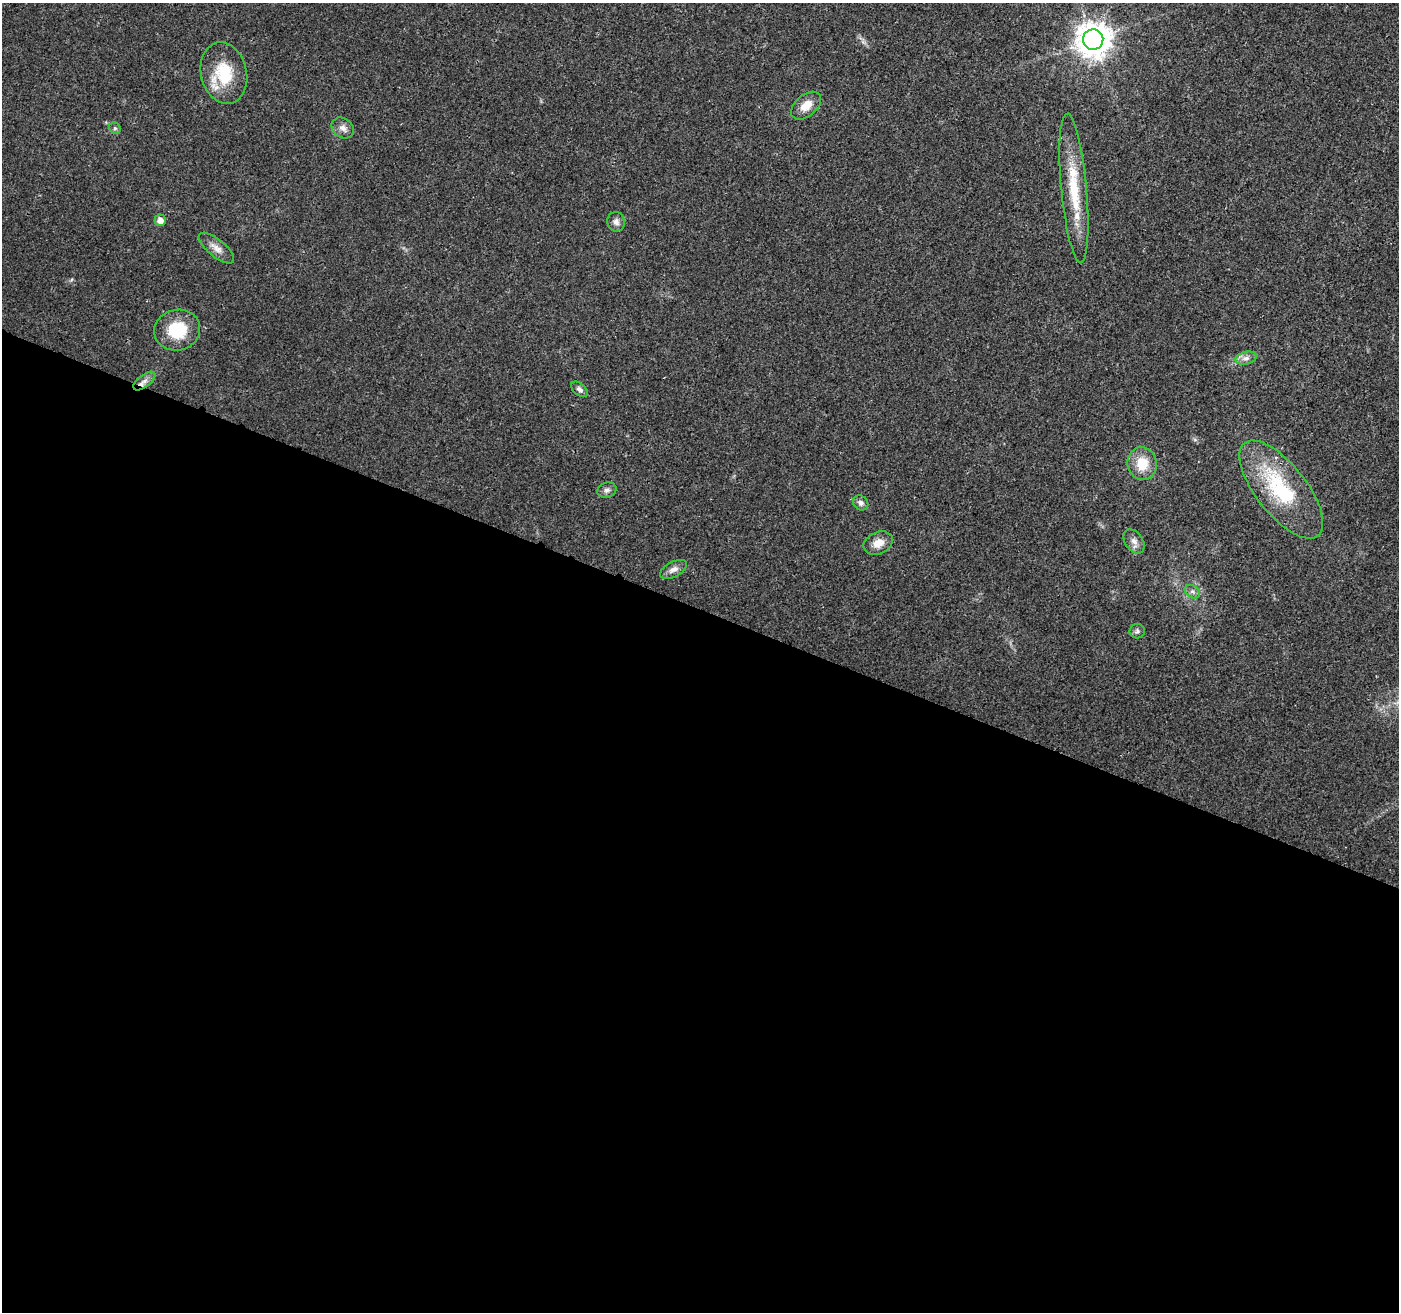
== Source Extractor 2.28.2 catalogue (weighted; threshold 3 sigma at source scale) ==
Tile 14 of 4 x 4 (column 2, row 4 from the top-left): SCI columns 1400-2796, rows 214-1523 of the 5603 x 5731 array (HDU 1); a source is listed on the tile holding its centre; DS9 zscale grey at full resolution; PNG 1401 x 1314 px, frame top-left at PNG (2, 3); each listed source drawn as its Kron ellipse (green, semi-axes under 4 px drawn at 4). Shown black and unused: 54% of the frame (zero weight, under 3 of 4 exposures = <1% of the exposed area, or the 3 px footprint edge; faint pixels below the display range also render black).
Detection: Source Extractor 2.28.2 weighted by HDU 2 'WHT'; one run over the whole footprint, this tile lists its part. Background 0.0184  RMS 0.0034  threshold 0.0153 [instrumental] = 3 sigma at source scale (4.5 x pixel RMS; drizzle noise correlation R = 1.50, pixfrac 1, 0.0396/0.0396 arcsec/px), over >= 5 px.
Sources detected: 22; all 22 listed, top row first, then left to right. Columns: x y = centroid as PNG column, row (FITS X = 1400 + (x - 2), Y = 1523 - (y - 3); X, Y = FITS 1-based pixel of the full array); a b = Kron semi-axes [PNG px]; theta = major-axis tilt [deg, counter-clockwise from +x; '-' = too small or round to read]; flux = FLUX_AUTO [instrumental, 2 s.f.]
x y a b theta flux
1093 39 10 10 - 630
224 73 31 23 -77 15
806 106 17 10 40 4.5
115 128 6 5 - 0.6
343 128 12 9 -35 2.1
1074 188 75 13 -85 17
160 220 6 5 - 2.4
616 222 10 8 -80 1.6
216 248 22 8 -39 2.9
177 330 23 20 11 14
1246 358 11 6 15 1.7
144 381 13 6 37 2
579 389 10 5 -41 1.2
1142 464 16 14 -82 8.2
1281 489 59 25 -51 30
607 490 10 7 16 1.2
861 503 8 7 - 1.3
1134 541 13 9 -55 2.1
878 543 15 11 23 4
674 569 15 7 27 2.1
1192 592 8 6 -33 1.1
1137 631 7 7 - 0.88